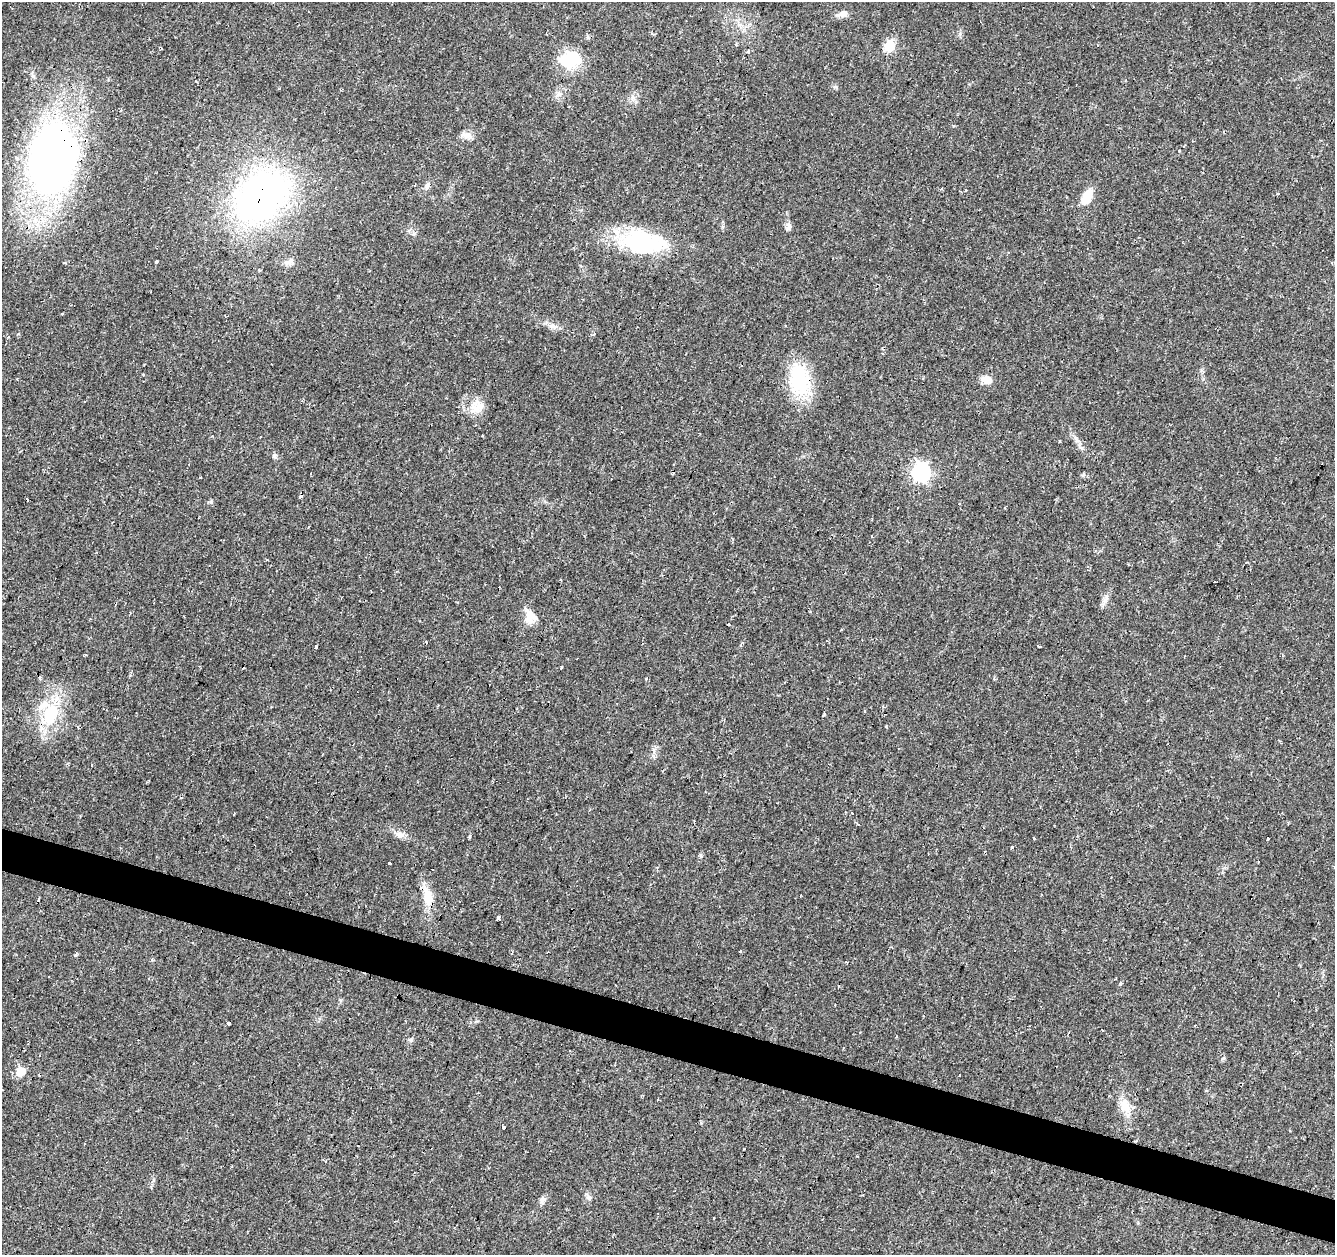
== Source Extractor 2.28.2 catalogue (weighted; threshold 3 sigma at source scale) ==
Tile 6 of 4 x 4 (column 2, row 2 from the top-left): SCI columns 1335-2667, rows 2718-3970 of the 5339 x 5500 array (HDU 1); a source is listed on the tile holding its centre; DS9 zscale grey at full resolution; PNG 1337 x 1257 px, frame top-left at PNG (2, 2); no overlay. Shown black and unused: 3% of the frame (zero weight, under 2 of 3 exposures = <1% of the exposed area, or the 3 px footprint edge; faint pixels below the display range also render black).
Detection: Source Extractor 2.28.2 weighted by HDU 2 'WHT'; one run over the whole footprint, this tile lists its part. Background 0.0241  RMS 0.0034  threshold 0.0151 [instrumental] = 3 sigma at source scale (4.5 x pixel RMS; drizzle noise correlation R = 1.50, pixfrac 1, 0.0396/0.0396 arcsec/px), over >= 5 px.
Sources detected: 91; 22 cosmic-ray / hot-pixel residue — not listed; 2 inside a brighter listed object's ellipse — not listed separately; the other 67 listed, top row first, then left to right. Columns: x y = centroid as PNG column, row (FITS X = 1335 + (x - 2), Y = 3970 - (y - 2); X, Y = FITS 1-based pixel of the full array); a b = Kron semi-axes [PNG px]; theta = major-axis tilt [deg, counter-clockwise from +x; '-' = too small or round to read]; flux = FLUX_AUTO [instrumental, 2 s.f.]
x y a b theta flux
842 14 15 7 2 1.8
890 46 6 6 - 25
748 51 3 3 - 2.7
570 60 27 21 7 13
559 94 8 6 27 1.3
467 135 15 9 -8 2.1
1184 147 3 3 - 0.51
1179 151 3 2 - 0.76
52 159 65 44 81 210
427 185 11 5 81 1.1
261 196 46 33 46 150
1066 197 3 2 - 0.31
1087 197 16 9 65 7.2
789 227 11 5 90 1.3
642 242 49 24 -9 36
156 262 3 3 - 6.3
289 262 16 8 10 1.8
64 263 3 3 - 0.52
1332 263 4 3 - 0.42
62 314 3 3 - 0.55
552 326 9 5 0 1.2
594 334 4 4 - 0.36
143 375 3 2 - 0.6
986 379 13 10 -11 2.9
799 380 42 25 -87 20
477 407 22 18 16 5.4
275 456 7 7 - 0.78
921 472 7 7 - 100
898 508 3 2 - 0.69
308 527 3 2 - 0.39
872 537 3 3 - 1.3
1216 582 4 3 - 1.4
1105 600 14 5 51 1.6
530 617 20 13 -72 4.6
728 624 3 2 - 0.28
316 646 4 3 - 2
1039 646 4 3 - 1.3
561 667 3 3 - 1.5
646 678 3 3 - 0.7
994 678 5 4 - 0.38
438 705 3 2 - 0.23
51 714 34 21 70 17
234 813 3 2 - 0.33
400 834 14 8 -10 2.1
469 836 4 3 - 2.3
1034 838 3 2 - 0.39
1268 838 3 2 - 0.56
1012 847 3 3 - 0.81
1258 862 3 3 - 0.79
389 863 3 3 - 0.52
428 897 23 11 -76 7.1
498 918 3 3 - 8
740 951 4 3 - 2.1
547 952 3 2 - 0.37
75 955 4 3 - 0.66
151 960 4 4 - 0.62
1120 983 4 3 - 0.69
229 1023 3 3 - 1.8
1102 1030 3 3 - 0.52
410 1040 7 5 -21 0.68
20 1071 6 5 - 11
1125 1106 20 13 -79 5
503 1127 4 3 - 7.8
1290 1130 3 2 - 0.41
589 1197 8 6 -54 0.88
542 1200 11 6 40 1.3
714 1218 2 2 - 0.36
Overlapping masked pixels (flux is a lower limit): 4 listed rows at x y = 52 159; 261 196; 51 714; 428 897
Unlisted compact peaks at least as high as the median listed source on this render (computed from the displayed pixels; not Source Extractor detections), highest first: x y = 1223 1058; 824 714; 414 233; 835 87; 1083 475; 886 726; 211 501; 33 76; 960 34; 477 1021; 18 334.